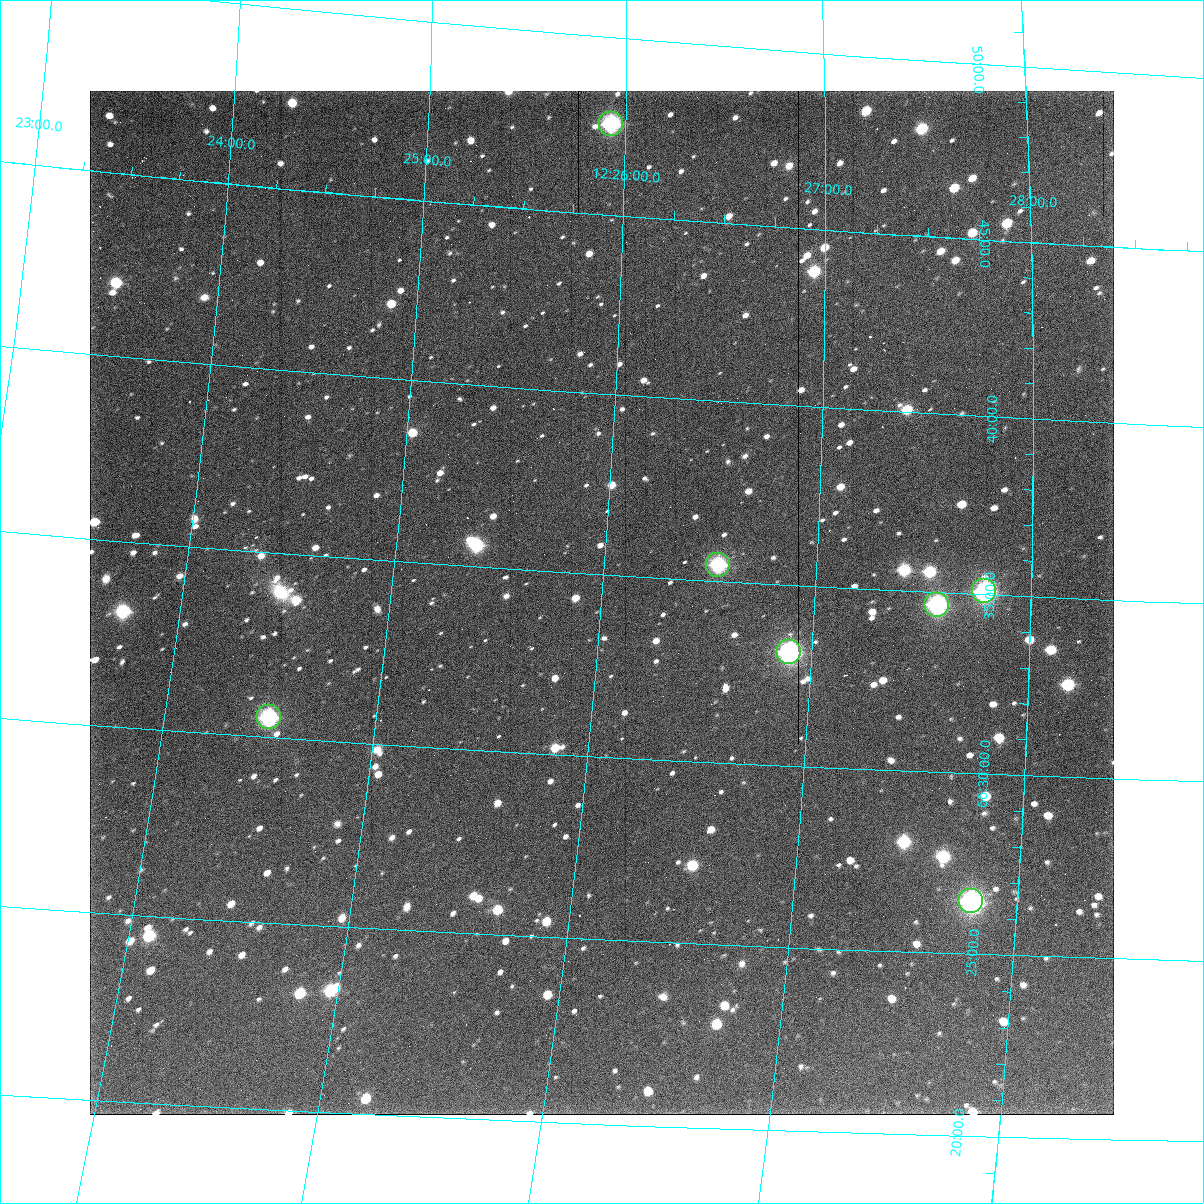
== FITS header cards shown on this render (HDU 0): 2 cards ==
NAXIS1  =                 1024 / length of data axis 1
NAXIS2  =                 1024 / length of data axis 2

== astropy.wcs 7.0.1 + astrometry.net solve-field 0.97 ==
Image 1024 x 1024 px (HDU 0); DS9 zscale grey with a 90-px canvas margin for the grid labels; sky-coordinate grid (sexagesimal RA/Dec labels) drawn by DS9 from the SOLVED WCS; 7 Tycho-2 reference stars matched to detected sources circled (green)
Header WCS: RA---TAN-SIP/DEC--TAN-SIP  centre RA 12:26:00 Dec +66:34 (186.50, +66.57 deg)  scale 1.67 arcsec/px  FOV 28.5' x 28.5'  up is -3 deg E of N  parity flipped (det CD > 0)
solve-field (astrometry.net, Tycho-2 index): VERIFIED the header's WCS against the Tycho-2 star catalogue (7 matches, 0 conflicts) and refined it, rather than solving blind
Solved WCS: RA---TAN-SIP/DEC--TAN-SIP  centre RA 12:26:00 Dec +66:34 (186.50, +66.57 deg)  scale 1.69 x 1.66 arcsec/px (non-square pixels)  FOV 28.9' x 28.3'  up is -5 deg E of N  parity flipped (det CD > 0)
The solver's refit moves the header's centre by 1.7 arcsec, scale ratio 1.011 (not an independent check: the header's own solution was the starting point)
Tycho-2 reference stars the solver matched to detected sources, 7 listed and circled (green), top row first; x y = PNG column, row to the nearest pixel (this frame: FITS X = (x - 90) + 1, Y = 1024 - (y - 91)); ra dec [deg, ICRS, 3 dp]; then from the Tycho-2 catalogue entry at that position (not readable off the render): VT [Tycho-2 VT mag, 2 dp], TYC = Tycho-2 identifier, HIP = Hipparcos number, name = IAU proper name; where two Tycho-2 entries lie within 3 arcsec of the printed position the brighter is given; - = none
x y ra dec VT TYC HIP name
611 124 186.481 +66.792 11.82 4161-1004-1 - -
718 565 186.634 +66.591 11.76 4161-363-1 - -
984 591 186.947 +66.585 11.07 4161-221-1 - -
937 605 186.892 +66.578 11.47 4161-376-1 - -
789 652 186.724 +66.552 11.26 4161-824-1 - -
269 717 186.122 +66.509 11.71 4161-378-1 - -
971 901 186.949 +66.441 10.90 4161-789-1 - -